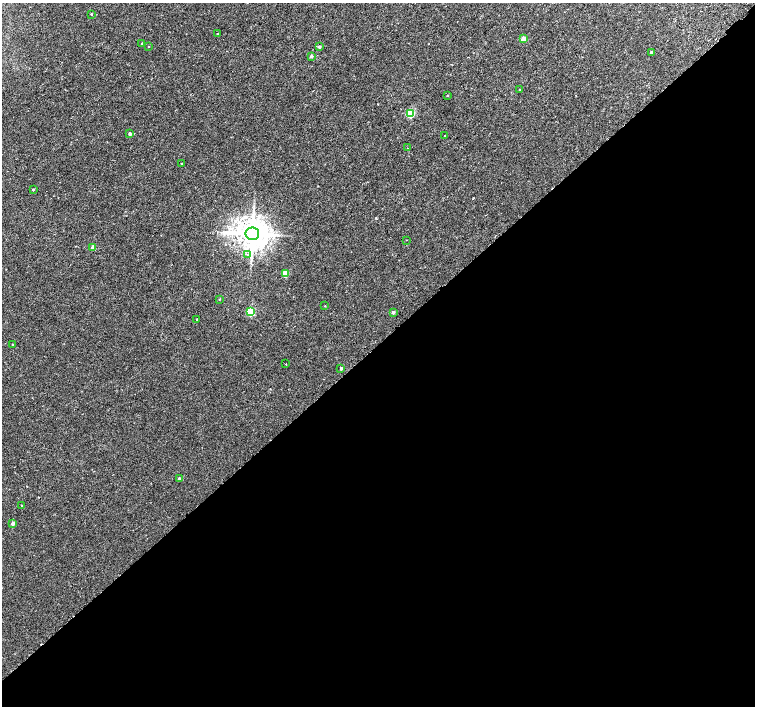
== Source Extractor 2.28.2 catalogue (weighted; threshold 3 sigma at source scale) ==
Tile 15 of 4 x 4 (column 3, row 4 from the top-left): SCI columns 3063-4568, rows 264-1671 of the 6118 x 6093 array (HDU 1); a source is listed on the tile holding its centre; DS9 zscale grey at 2 x 2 block average (1 PNG px = mean of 2 x 2 image px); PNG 757 x 708 px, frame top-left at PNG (2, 3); each listed source drawn as its Kron ellipse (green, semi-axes under 4 px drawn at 4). Shown black and unused: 51% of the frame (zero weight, under 2 of 3 exposures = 3% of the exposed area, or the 3 px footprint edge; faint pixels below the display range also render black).
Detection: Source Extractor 2.28.2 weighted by HDU 2 'WHT'; one run over the whole footprint, this tile lists its part. Background 0.00139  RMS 0.0023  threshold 0.0105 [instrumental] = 3 sigma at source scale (4.5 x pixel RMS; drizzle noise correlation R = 1.50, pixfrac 1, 0.0396/0.0396 arcsec/px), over >= 5 px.
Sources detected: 36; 4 cosmic-ray / hot-pixel residue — neither listed nor drawn; the other 32 listed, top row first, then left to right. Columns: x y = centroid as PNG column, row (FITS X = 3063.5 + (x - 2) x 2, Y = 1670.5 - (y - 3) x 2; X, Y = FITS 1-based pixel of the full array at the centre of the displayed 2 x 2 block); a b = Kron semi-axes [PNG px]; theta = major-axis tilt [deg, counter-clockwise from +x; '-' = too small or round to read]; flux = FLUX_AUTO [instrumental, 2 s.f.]
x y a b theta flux
91 14 2 2 - 0.41
217 34 2 2 - 0.45
523 39 3 2 - 7.4
142 44 2 2 - 0.86
148 47 2 2 - 0.22
319 47 3 3 - 1
651 52 2 2 - 1.2
311 56 3 2 - 1.6
519 90 2 2 - 8.6
447 95 2 2 - 0.3
410 113 3 3 - 29
130 134 2 2 - 2.1
444 136 2 2 - 0.27
408 148 2 2 - 0.49
181 164 2 2 - 0.34
33 189 2 2 - 0.7
252 234 7 6 - 930
407 240 2 2 - 0.2
92 247 3 2 - 2
247 255 3 3 - 0.55
285 274 3 2 - 9.7
219 299 2 2 - 0.34
325 306 2 2 - 0.27
250 311 3 3 - 20
393 312 2 2 - 1.8
197 319 2 2 - 0.24
12 345 2 2 - 0.33
286 364 2 2 - 0.57
341 368 2 2 - 0.91
179 478 2 2 - 1
22 505 3 2 - 0.33
13 523 2 2 - 3.5
Diffuse or blended objects may show on this block-average render without a row.